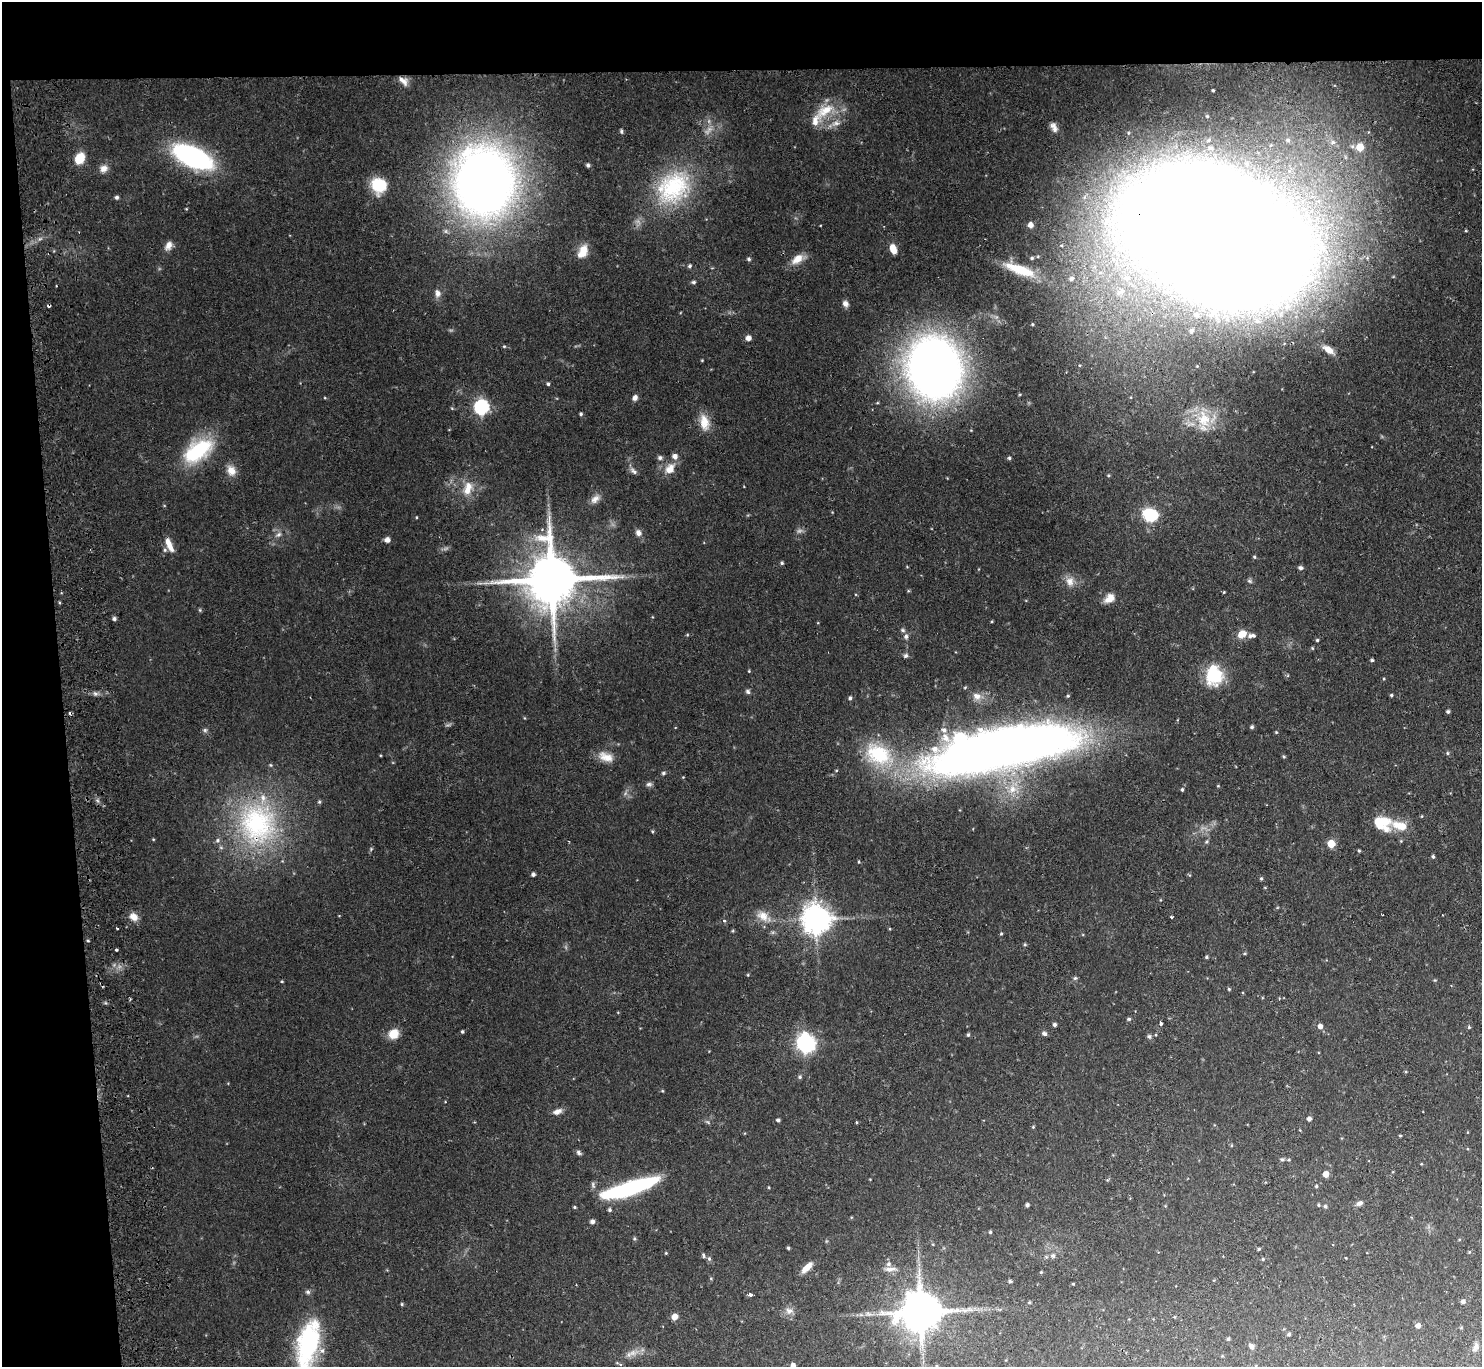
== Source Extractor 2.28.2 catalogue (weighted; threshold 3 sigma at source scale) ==
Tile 1 of 3 x 3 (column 1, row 1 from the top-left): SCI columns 56-1535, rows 2931-4295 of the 4550 x 4427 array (HDU 1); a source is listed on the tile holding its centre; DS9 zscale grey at full resolution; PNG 1484 x 1369 px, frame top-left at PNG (2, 2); no overlay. Shown black and unused: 9% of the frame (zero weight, under 2 of 3 exposures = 3% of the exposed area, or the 3 px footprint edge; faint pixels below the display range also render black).
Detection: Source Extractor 2.28.2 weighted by HDU 2 'WHT'; one run over the whole footprint, this tile lists its part. Background 0.0617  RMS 0.0052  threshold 0.0233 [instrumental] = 3 sigma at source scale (4.5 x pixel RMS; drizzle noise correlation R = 1.50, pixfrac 1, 0.05/0.05 arcsec/px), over >= 5 px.
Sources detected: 231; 7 too faint to see at this stretch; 1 inside a brighter object's white glare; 3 cosmic-ray / hot-pixel residue — not listed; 12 inside a brighter listed object's ellipse — not listed separately; the other 208 listed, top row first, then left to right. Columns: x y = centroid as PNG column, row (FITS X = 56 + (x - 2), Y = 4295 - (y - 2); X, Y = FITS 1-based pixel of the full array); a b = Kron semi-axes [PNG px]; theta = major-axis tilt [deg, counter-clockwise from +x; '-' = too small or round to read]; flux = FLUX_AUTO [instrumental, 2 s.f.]
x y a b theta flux
403 81 13 8 -39 3.6
1213 90 3 3 - 0.63
825 111 32 16 33 15
836 123 16 8 15 4.3
1054 127 14 8 -63 3.2
621 131 6 4 -81 0.81
1288 140 8 7 - 2.3
1333 142 9 9 - 3.2
1360 147 5 5 - 14
193 157 33 15 -25 110
80 158 10 8 63 13
588 165 4 4 - 1.1
104 168 11 10 - 3.5
484 182 53 46 -85 560
379 185 14 12 -34 22
673 187 49 39 45 55
117 197 5 5 - 1.2
186 209 4 3 - 0.43
1030 225 5 4 - 3.1
1466 231 5 3 - 0.5
1215 235 94 64 -24 5800
169 245 12 8 59 3.4
893 249 11 6 -71 5.9
583 251 16 10 63 8.1
1032 258 4 4 - 0.68
749 259 5 4 - 1.1
798 259 18 9 31 6.7
689 266 5 5 - 1.1
1020 270 35 9 -20 18
1126 278 11 10 - 6.4
1071 279 7 6 - 2.1
693 282 5 5 - 1.1
438 293 11 8 -83 2.8
845 304 8 7 - 2.5
1032 324 3 2 - 0.52
748 338 5 5 - 3.1
504 346 4 4 - 0.67
1328 350 15 7 -34 5.4
702 360 3 3 - 0.43
934 368 50 42 -80 450
548 384 4 4 - 0.85
1020 394 4 3 - 0.45
325 398 5 3 - 0.47
635 398 6 5 - 2.6
481 407 7 6 - 110
581 414 4 4 - 0.87
1204 419 32 20 -86 19
704 422 23 11 -80 8
198 451 39 22 36 37
660 458 6 5 - 1.4
1009 458 4 4 - 0.93
670 469 15 11 55 6.4
231 470 15 11 -67 5.1
633 471 13 6 -44 1.9
468 488 20 12 72 8.8
595 499 15 9 42 3.6
1150 514 13 10 -28 27
416 517 4 2 - 0.42
638 533 8 7 - 2.8
278 535 10 6 32 2.2
387 540 6 6 - 2.5
169 545 18 6 -66 5.4
1254 557 4 4 - 0.67
782 563 5 4 - 0.84
1300 568 6 5 - 1.3
552 580 17 15 1 3700
1070 581 14 11 -82 4.6
1249 581 8 5 -27 0.99
1224 592 3 3 - 0.46
1109 598 13 9 38 4.8
200 610 6 4 -89 0.64
114 619 5 4 - 1.3
992 621 4 3 - 0.48
1242 634 9 7 39 7
687 635 4 3 - 0.46
906 636 8 6 89 1.7
1252 636 11 5 3 2.1
1317 640 4 4 - 0.69
1312 648 4 4 - 0.58
906 656 7 6 - 1.3
1372 660 4 4 - 0.85
749 671 4 4 - 0.46
1214 675 21 18 -87 27
965 687 5 4 - 0.57
748 691 6 5 - 1.2
95 693 7 6 - 1.5
1391 695 4 4 - 0.84
977 696 13 10 -19 4.4
1068 696 5 4 - 0.67
850 698 5 4 - 1.1
1448 712 4 3 - 1.2
1252 727 5 4 - 0.99
205 730 7 6 - 1.1
1276 732 4 4 - 0.5
1002 746 127 33 11 760
1447 753 5 4 - 0.75
878 754 45 31 -27 45
1284 756 4 4 - 0.69
606 757 21 11 -20 6.7
663 773 6 4 2 0.92
683 777 4 4 - 0.38
649 784 8 6 -14 1.5
1218 786 5 3 - 0.45
1013 788 23 13 64 13
1182 789 5 4 - 0.83
319 802 5 4 - 0.79
1380 822 21 14 -2 14
257 824 65 56 -74 110
652 831 4 3 - 0.71
153 839 4 3 - 0.43
1401 841 4 4 - 0.53
1206 842 6 5 - 0.87
1331 844 5 5 - 15
371 849 6 5 - 0.72
1359 850 4 3 - 0.62
1433 856 4 4 - 1
859 862 4 3 - 0.47
533 874 4 4 - 1.4
1261 878 5 4 - 0.76
1160 900 5 3 - 0.42
763 916 20 12 -29 7.1
134 917 11 9 -34 4.5
1171 917 3 3 - 1.8
816 919 10 9 - 710
724 921 5 4 - 1.3
117 929 3 2 - 0.58
1001 934 5 4 - 0.63
88 941 4 3 - 0.56
1025 945 5 4 - 0.67
116 950 3 3 - 1.2
1245 953 5 3 - 0.51
1206 957 4 4 - 0.75
748 975 4 4 - 0.5
1075 978 5 5 - 0.89
1435 980 5 3 - 0.46
282 981 4 3 - 0.54
1229 989 4 4 - 0.63
1129 1019 5 4 - 0.86
1161 1023 4 3 - 3.1
1054 1025 4 4 - 1.4
1320 1026 5 5 - 2.2
1469 1027 5 4 - 0.68
462 1031 4 3 - 0.67
1044 1033 7 5 -14 1.5
394 1034 13 11 29 7.1
968 1035 5 4 - 0.76
1149 1036 7 6 - 1.2
805 1043 9 7 -35 230
800 1077 5 5 - 1
662 1091 4 4 - 0.51
445 1102 4 2 - 0.35
557 1111 12 7 21 3
1309 1119 5 4 - 1.9
778 1120 4 4 - 1.2
708 1122 9 5 -27 0.95
856 1122 5 3 - 0.46
1033 1127 4 4 - 0.52
1400 1136 3 3 - 0.56
1231 1145 5 3 - 0.44
579 1153 8 5 -42 1.4
1282 1159 6 5 - 0.86
1289 1160 5 4 - 0.69
1421 1164 4 3 - 0.36
1326 1174 5 4 - 5.3
593 1185 10 6 -82 1.4
1316 1186 4 4 - 0.7
629 1188 57 12 17 74
1359 1203 9 6 19 1.9
1027 1205 4 3 - 1.3
1318 1205 5 4 - 0.72
1325 1206 5 5 - 0.93
574 1207 4 3 - 0.64
609 1210 5 5 - 1.1
592 1222 5 5 - 1.8
990 1232 4 3 - 0.79
634 1239 5 5 - 0.84
788 1248 3 3 - 0.73
1259 1249 5 4 - 0.65
1469 1252 4 4 - 0.53
666 1253 4 3 - 0.51
703 1256 7 5 -76 1
1053 1256 7 7 - 1.5
1346 1258 3 2 - 0.31
709 1259 7 5 -87 1.1
1263 1259 5 4 - 0.67
807 1267 16 7 45 5.3
890 1269 20 6 1 3.5
1041 1272 4 3 - 0.55
1010 1281 4 4 - 0.95
1073 1284 3 3 - 0.44
308 1292 7 6 - 1.2
751 1294 4 3 - 7.8
1463 1301 5 5 - 1.6
1029 1302 4 4 - 0.52
402 1304 4 4 - 0.62
789 1311 12 9 4 3.3
921 1312 13 12 - 1900
868 1314 11 7 -9 2.2
675 1317 6 5 - 4.2
1418 1326 5 5 - 2.2
1289 1334 4 4 - 0.92
1228 1339 5 4 - 0.77
308 1344 55 22 77 62
1251 1346 6 5 - 2.3
1476 1347 11 7 63 2.2
632 1353 19 8 12 4.5
617 1363 5 3 - 0.47
793 1365 4 4 - 2.3
Overlapping masked pixels (flux is a lower limit): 3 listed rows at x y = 1215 235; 1002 746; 257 824
Isophote crosses this tile's border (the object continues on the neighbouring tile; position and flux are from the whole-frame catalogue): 2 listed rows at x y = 308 1344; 793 1365